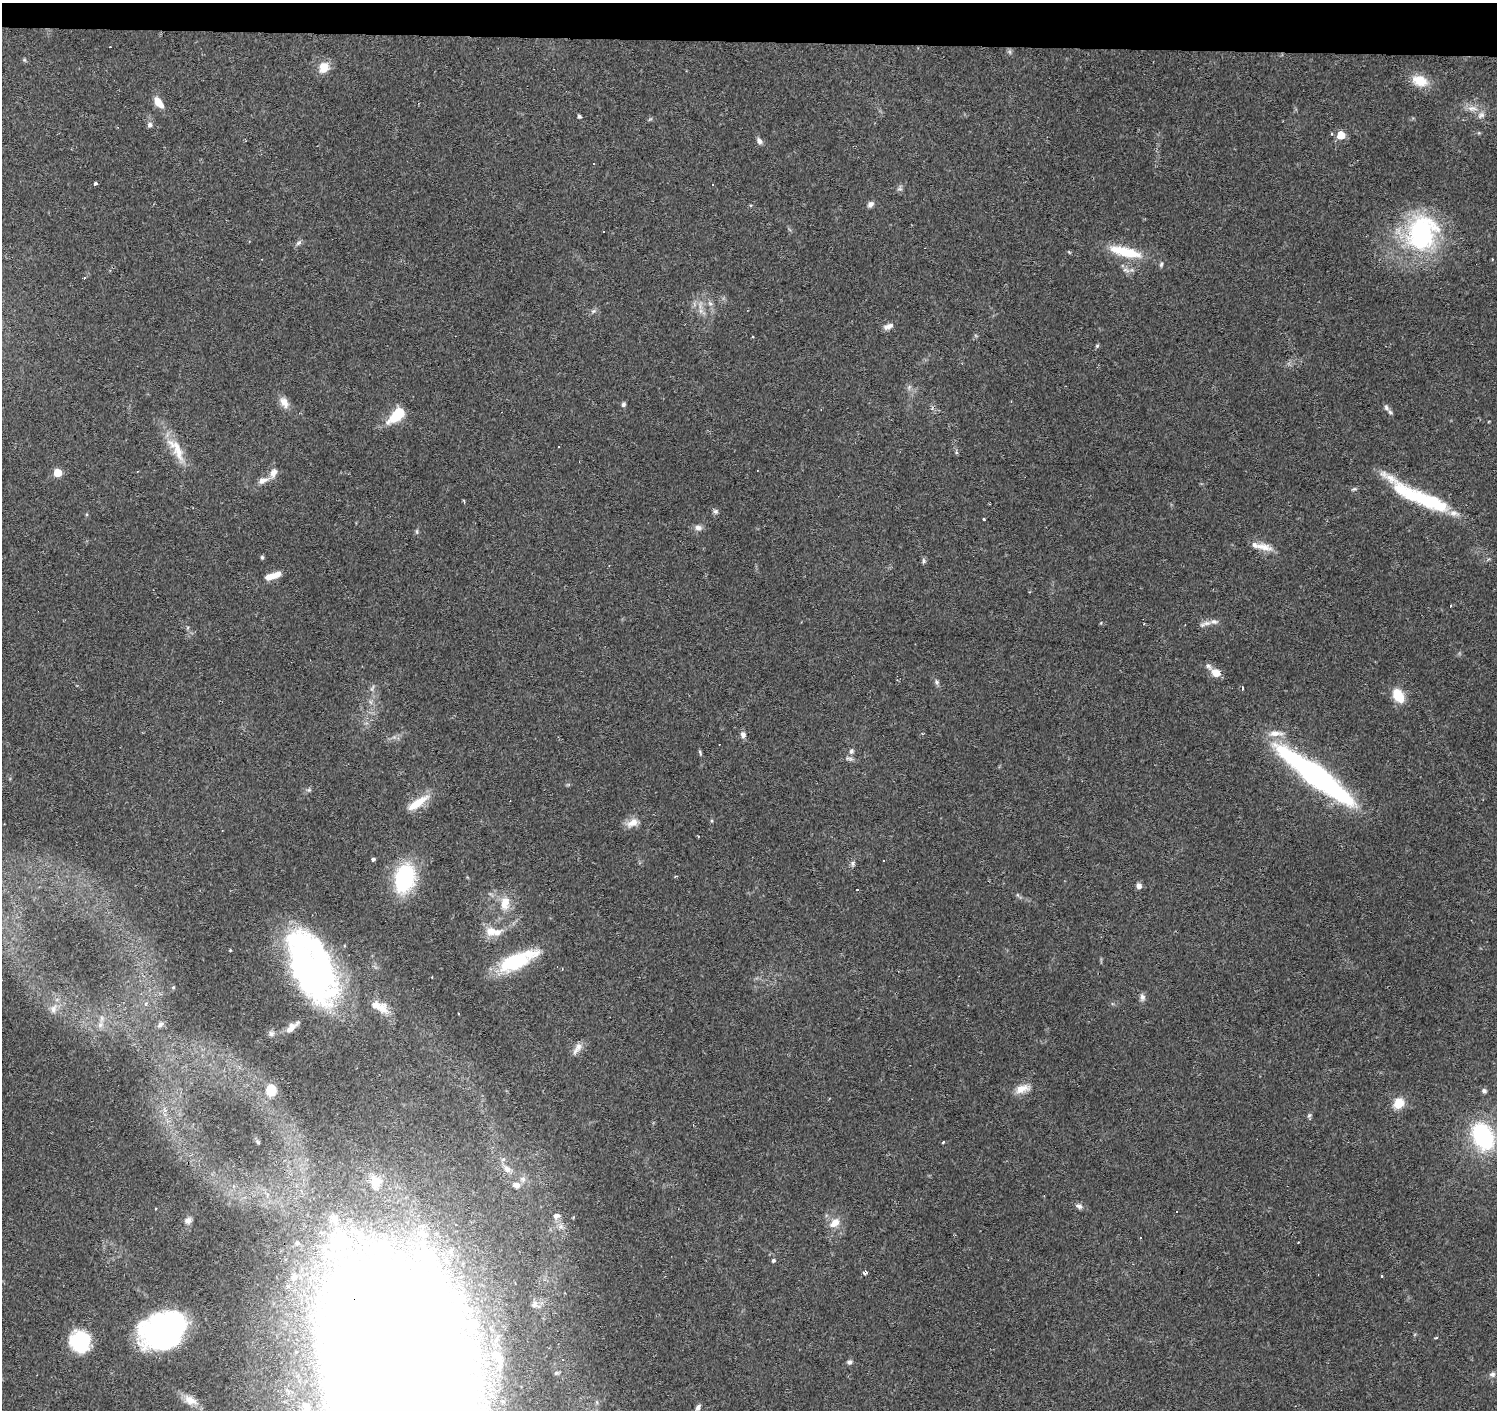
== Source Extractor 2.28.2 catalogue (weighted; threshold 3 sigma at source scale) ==
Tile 2 of 3 x 3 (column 2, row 1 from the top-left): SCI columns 1497-2991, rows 3042-4449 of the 4493 x 4730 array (HDU 1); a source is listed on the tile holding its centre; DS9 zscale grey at full resolution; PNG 1499 x 1412 px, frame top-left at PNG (2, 3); no overlay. Shown black and unused: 3% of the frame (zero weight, under 2 of 3 exposures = <1% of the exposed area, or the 3 px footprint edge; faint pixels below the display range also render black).
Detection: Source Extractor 2.28.2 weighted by HDU 2 'WHT'; one run over the whole footprint, this tile lists its part. Background 0.0983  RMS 0.0063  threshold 0.0282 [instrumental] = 3 sigma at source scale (4.5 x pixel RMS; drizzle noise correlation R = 1.50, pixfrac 1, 0.0396/0.0396 arcsec/px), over >= 5 px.
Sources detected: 141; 7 inside a brighter object's white glare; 10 cosmic-ray / hot-pixel residue — not listed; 16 inside a brighter listed object's ellipse — not listed separately; the other 108 listed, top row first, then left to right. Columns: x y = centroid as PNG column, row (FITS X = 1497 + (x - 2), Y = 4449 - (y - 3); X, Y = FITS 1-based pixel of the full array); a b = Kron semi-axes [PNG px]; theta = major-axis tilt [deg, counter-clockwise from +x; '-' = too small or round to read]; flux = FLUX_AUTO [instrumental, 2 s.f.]
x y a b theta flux
1010 52 7 4 -71 1.1
25 60 6 4 -70 0.74
324 68 13 11 63 8.9
1420 81 18 12 -16 13
158 102 13 7 -54 7.9
1472 108 15 8 -1 5.2
1481 115 11 9 31 3.5
579 116 4 4 - 1.5
150 125 8 6 74 1.8
1341 135 5 5 - 14
759 141 8 6 -57 2.5
95 183 3 3 - 2.4
900 188 8 6 66 1.6
870 204 8 6 46 2.4
604 232 2 2 - 0.43
1421 233 43 36 73 94
299 243 9 6 40 1.7
1125 252 44 12 -14 22
1492 259 3 2 - 0.77
1126 270 11 5 -18 2.1
710 303 8 6 -66 1.9
593 311 8 4 1 1.3
888 326 13 7 20 3.2
1097 346 6 5 - 0.86
909 387 8 4 46 1.3
284 402 16 10 -59 5.4
623 404 6 5 - 1.4
1386 407 8 6 -68 1.8
932 409 6 5 - 1.4
397 415 20 10 43 22
559 447 3 2 - 0.66
178 452 29 13 -72 13
956 452 6 4 -72 0.84
57 473 5 5 - 16
263 480 17 7 20 4.6
1354 489 6 4 17 0.98
1424 499 89 14 -28 57
715 511 7 7 - 1.5
983 519 3 3 - 1.5
698 528 10 8 -5 2.9
417 531 7 4 90 0.95
1261 546 32 8 -13 7.5
262 557 5 4 - 0.87
923 561 7 5 73 1.3
273 576 19 6 18 8.7
1207 623 13 6 15 3.3
1208 666 11 7 -49 2.2
1216 673 9 8 - 7.8
937 682 8 5 -55 1.6
372 688 11 4 65 1.7
1242 688 4 3 - 2.1
1398 695 14 9 -60 16
1276 733 24 7 2 6.3
743 735 8 6 -80 2.7
851 751 8 6 74 2
700 752 9 4 -65 0.93
849 759 13 6 -18 2
1316 776 72 14 -37 210
309 790 7 5 19 1.2
417 803 33 10 34 12
711 821 5 3 - 0.71
632 823 18 10 29 6
698 836 3 2 - 0.55
373 859 3 3 - 2.9
853 863 8 6 55 1.7
405 878 25 17 77 62
1139 886 5 5 - 3.8
505 903 20 14 83 11
491 931 15 14 - 8.3
517 961 45 15 25 43
315 973 61 41 -63 210
1142 997 10 7 -89 2.2
53 1009 11 9 65 4
383 1009 18 14 -43 8.4
459 1014 3 2 - 0.48
100 1025 7 7 - 2.3
160 1025 9 6 33 1.9
292 1027 21 7 40 5.3
271 1034 8 7 - 1.9
577 1048 20 7 59 4
1022 1089 21 10 17 7.3
271 1090 11 10 - 12
1484 1091 6 5 - 1.7
1399 1103 13 11 45 9.8
1309 1116 7 5 68 1.2
1483 1136 21 14 -62 82
943 1142 3 3 - 1
507 1169 13 9 -50 4.6
523 1179 8 8 - 2.9
516 1185 9 8 - 3.7
1079 1206 11 6 -20 2.4
557 1216 10 8 12 2.8
188 1220 8 8 - 2.6
835 1223 15 10 38 6.7
456 1225 3 3 - 0.56
773 1260 5 5 - 1.1
865 1272 5 5 - 1.7
1381 1276 3 2 - 0.8
535 1304 13 10 -27 4.1
163 1327 51 27 25 130
1436 1338 3 3 - 0.72
80 1341 22 20 -76 35
849 1362 6 6 - 1.7
395 1371 209 112 -79 2300
556 1373 8 6 16 1.5
1493 1374 7 6 - 2.1
190 1400 18 11 -24 8.4
698 1408 9 6 57 2.3
Overlapping masked pixels (flux is a lower limit): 1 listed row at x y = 395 1371
Isophote crosses this tile's border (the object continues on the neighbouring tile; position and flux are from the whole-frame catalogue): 1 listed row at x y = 395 1371